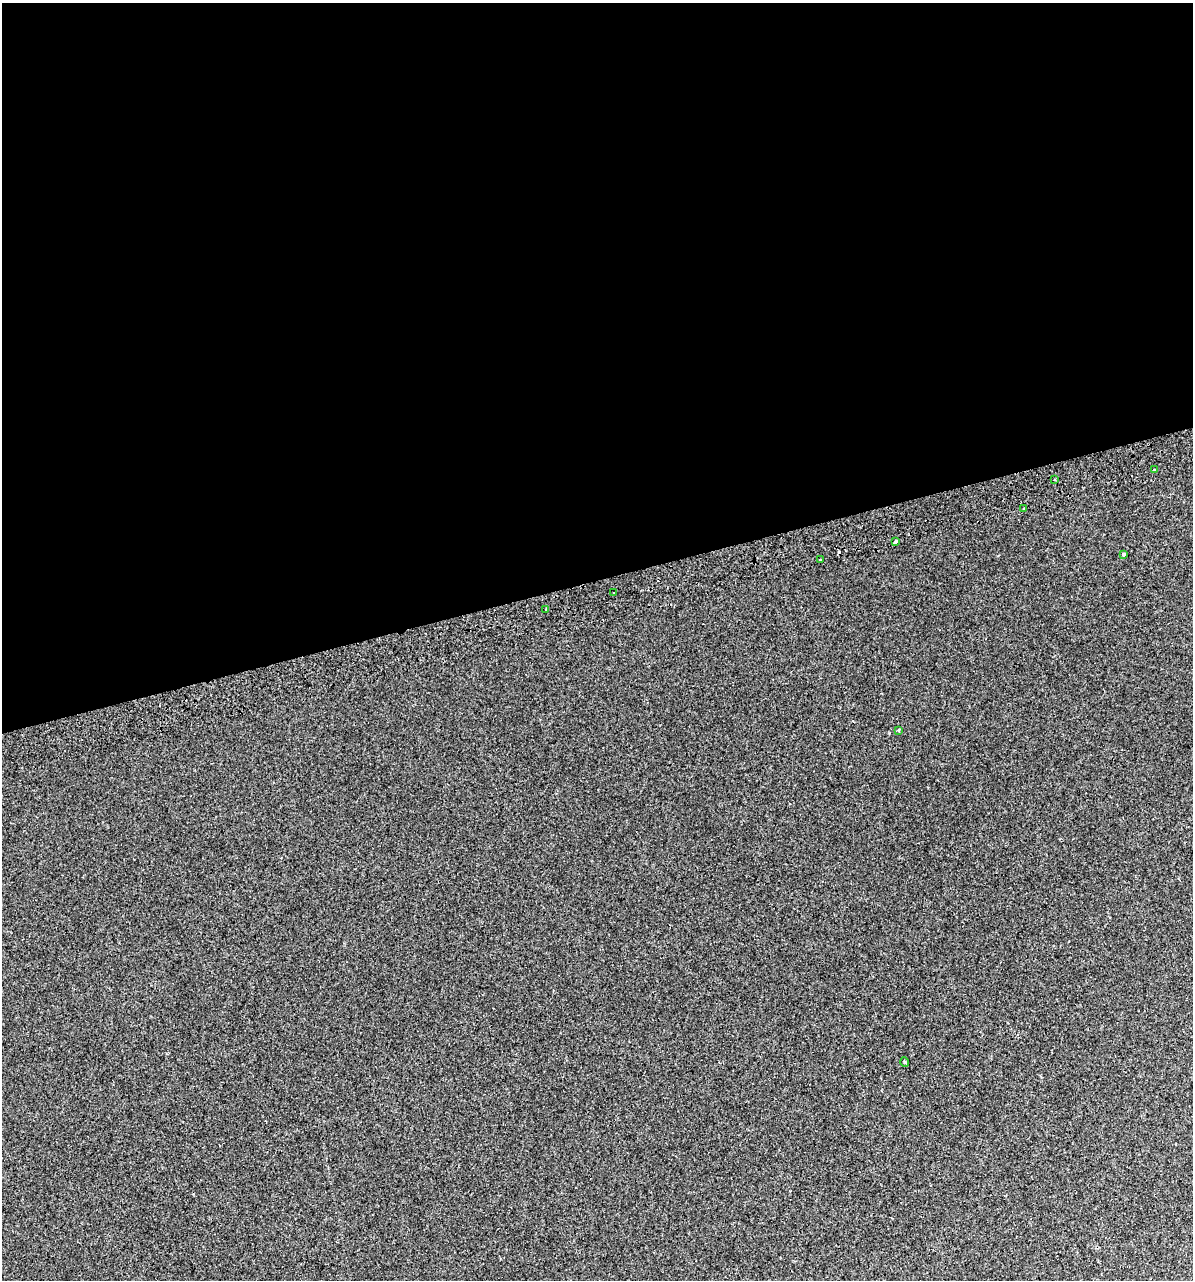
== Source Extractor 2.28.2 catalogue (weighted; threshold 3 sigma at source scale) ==
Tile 2 of 4 x 4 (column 2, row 1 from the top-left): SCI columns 1248-2438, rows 3878-5155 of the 4925 x 5196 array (HDU 1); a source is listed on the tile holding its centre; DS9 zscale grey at full resolution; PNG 1195 x 1282 px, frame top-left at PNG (2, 3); each listed source drawn as its Kron ellipse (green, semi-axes under 4 px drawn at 4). Shown black and unused: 45% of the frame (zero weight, under 2 of 3 exposures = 2% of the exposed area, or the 3 px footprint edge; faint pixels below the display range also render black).
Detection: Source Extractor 2.28.2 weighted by HDU 2 'WHT'; one run over the whole footprint, this tile lists its part. Background 0.00299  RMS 0.0037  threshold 0.0168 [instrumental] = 3 sigma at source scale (4.5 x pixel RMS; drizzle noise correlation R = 1.50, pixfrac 1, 0.0396/0.0396 arcsec/px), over >= 5 px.
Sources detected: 12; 2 cosmic-ray / hot-pixel residue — neither listed nor drawn; the other 10 listed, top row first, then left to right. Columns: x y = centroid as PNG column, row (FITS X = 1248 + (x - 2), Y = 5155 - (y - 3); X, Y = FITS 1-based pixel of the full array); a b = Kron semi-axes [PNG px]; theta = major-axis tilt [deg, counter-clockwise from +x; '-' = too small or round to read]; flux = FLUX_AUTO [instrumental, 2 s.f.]
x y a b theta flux
1154 470 3 2 - 0.3
1054 480 3 2 - 0.52
1024 509 3 2 - 0.6
896 542 4 3 - 1.6
1123 554 3 3 - 2.2
820 560 3 2 - 0.41
614 593 3 3 - 1.1
546 609 2 2 - 0.34
898 730 3 3 - 0.48
905 1062 5 3 - 0.35